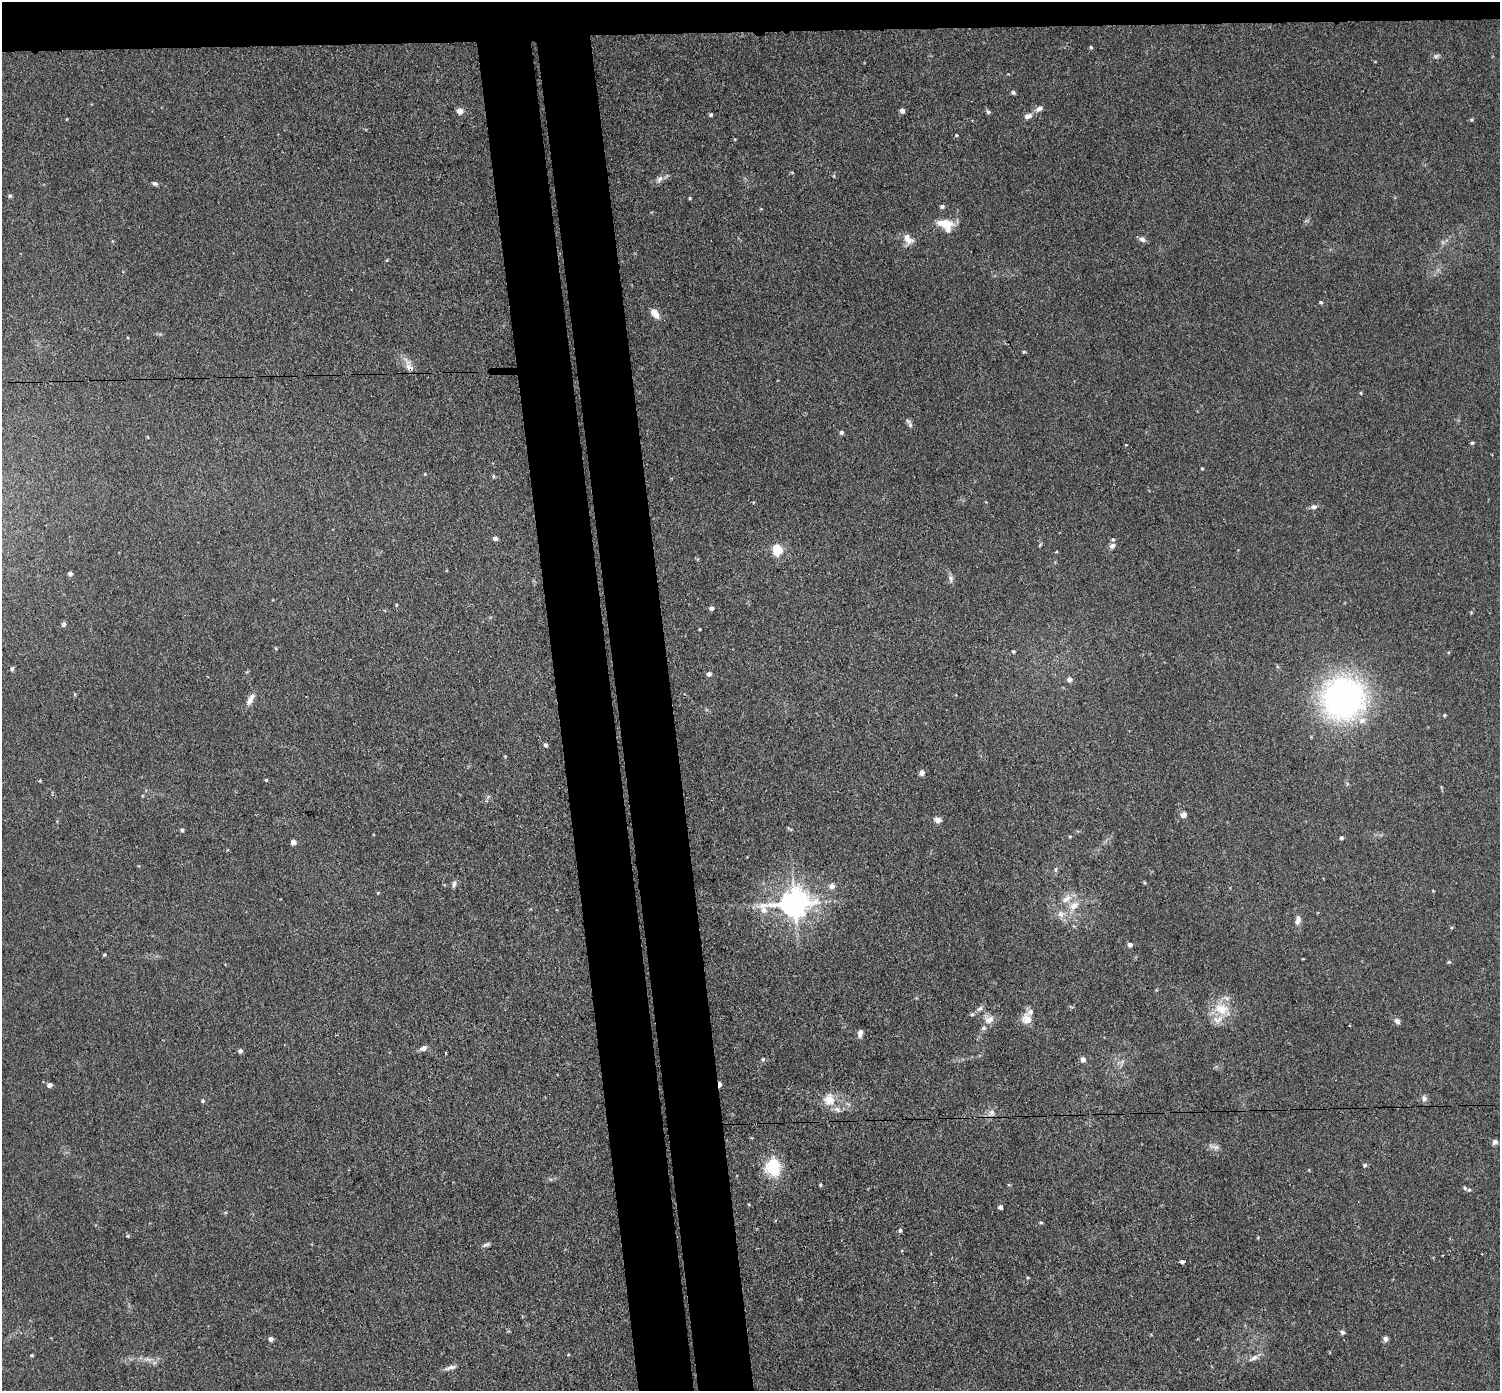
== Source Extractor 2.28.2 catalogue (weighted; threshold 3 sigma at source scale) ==
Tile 2 of 3 x 3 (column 2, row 1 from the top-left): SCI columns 1556-3053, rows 2910-4298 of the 4608 x 4537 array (HDU 1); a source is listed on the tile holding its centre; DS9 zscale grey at full resolution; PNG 1502 x 1393 px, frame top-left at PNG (2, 2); no overlay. Shown black and unused: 9% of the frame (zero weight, under 3 of 4 exposures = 6% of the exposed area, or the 3 px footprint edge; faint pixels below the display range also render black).
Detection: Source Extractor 2.28.2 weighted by HDU 2 'WHT'; one run over the whole footprint, this tile lists its part. Background 0.0394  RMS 0.0046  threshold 0.0209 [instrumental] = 3 sigma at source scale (4.5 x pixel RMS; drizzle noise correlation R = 1.50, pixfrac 1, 0.05/0.05 arcsec/px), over >= 5 px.
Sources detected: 119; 3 cosmic-ray / hot-pixel residue — not listed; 7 inside a brighter listed object's ellipse — not listed separately; the other 109 listed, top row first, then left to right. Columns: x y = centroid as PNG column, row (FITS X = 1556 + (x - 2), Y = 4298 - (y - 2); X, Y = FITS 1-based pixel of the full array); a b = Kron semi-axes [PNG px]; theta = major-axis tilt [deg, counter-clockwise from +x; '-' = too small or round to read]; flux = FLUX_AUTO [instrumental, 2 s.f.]
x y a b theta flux
1091 47 5 4 - 0.64
1436 56 9 5 11 1.1
1013 93 5 4 - 0.92
1039 109 11 6 30 2
902 110 5 4 - 1.9
460 111 6 5 - 3.6
988 112 7 5 -38 0.8
711 114 4 4 - 0.9
1028 116 9 6 24 2.4
1472 119 4 4 - 0.62
956 135 5 4 - 0.46
792 172 5 3 - 0.4
659 179 11 7 57 1.9
155 184 8 5 -11 1
10 196 5 5 - 0.83
690 198 4 3 - 0.49
942 206 5 5 - 0.98
946 224 18 12 -18 9
908 239 15 9 -49 3.9
1142 239 10 7 -22 1.5
1321 302 4 4 - 0.7
655 313 12 7 -50 3.9
1024 352 5 4 - 0.51
409 366 23 7 -67 3.6
1361 393 4 4 - 0.43
908 421 12 4 -50 1.2
841 432 5 5 - 0.93
1472 443 5 3 - 0.66
1202 468 4 3 - 0.52
493 476 5 4 - 0.51
1314 507 8 6 11 1.5
495 538 4 4 - 1.8
1112 546 7 6 - 1.6
777 550 5 5 - 38
1056 552 4 3 - 0.38
70 574 4 4 - 1.7
951 578 9 7 -76 1.5
396 605 4 4 - 0.44
712 608 4 4 - 1.7
1471 612 5 3 - 0.38
63 624 5 4 - 1.5
699 629 3 2 - 0.43
276 648 4 4 - 0.47
1013 651 5 4 - 0.65
12 669 5 4 - 0.74
709 674 5 5 - 1.5
1070 679 6 5 - 1.9
1343 698 52 51 - 110
250 699 18 7 62 3
1444 715 4 4 - 0.47
545 745 5 5 - 0.92
922 773 5 5 - 2.5
40 780 4 3 - 0.4
266 780 4 3 - 0.5
1183 815 5 5 - 3.2
938 820 5 5 - 3.5
790 829 10 2 -30 0.51
182 830 4 4 - 0.73
1070 836 5 3 - 0.43
1341 838 4 4 - 1.1
293 842 5 5 - 2.2
1055 869 7 4 83 0.81
454 884 9 5 78 1.4
832 886 6 5 - 2.9
378 893 4 4 - 0.46
1066 899 16 9 37 4.2
794 903 10 8 9 690
1074 906 14 10 43 5.1
1060 914 9 8 - 2.4
1298 920 11 6 76 2.3
1130 945 5 5 - 1.9
104 955 4 4 - 0.52
1449 962 5 4 - 0.59
980 1008 9 5 39 1.4
1221 1009 22 15 -10 11
972 1014 6 5 - 0.77
1027 1019 13 12 - 4.5
989 1020 14 10 24 3.6
1397 1021 8 6 -45 1.5
1349 1026 3 2 - 0.76
860 1033 8 5 83 2.2
423 1048 9 6 21 2
240 1051 5 5 - 1.5
763 1059 5 4 - 0.78
1083 1059 5 5 - 2.1
719 1084 6 3 90 2.7
49 1085 5 4 - 1.9
1424 1098 8 6 90 1.5
829 1100 15 14 - 7.1
203 1101 5 5 - 0.71
992 1113 9 8 - 2.2
1495 1142 5 5 - 1.7
1214 1147 18 6 -11 1.9
1365 1165 5 5 - 0.84
773 1167 12 10 87 26
820 1185 4 3 - 0.5
1465 1188 5 5 - 0.76
1000 1207 4 4 - 1.4
1041 1222 5 3 - 0.53
900 1230 4 4 - 0.9
128 1236 6 3 -71 0.48
486 1244 11 5 19 1.2
1182 1262 4 3 - 4.5
1342 1332 5 5 - 1.3
271 1339 5 4 - 2
1385 1339 6 5 - 1.6
32 1355 4 3 - 0.51
1254 1358 14 6 28 2.4
450 1367 16 5 17 1.9
Overlapping masked pixels (flux is a lower limit): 2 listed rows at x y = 409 366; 719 1084